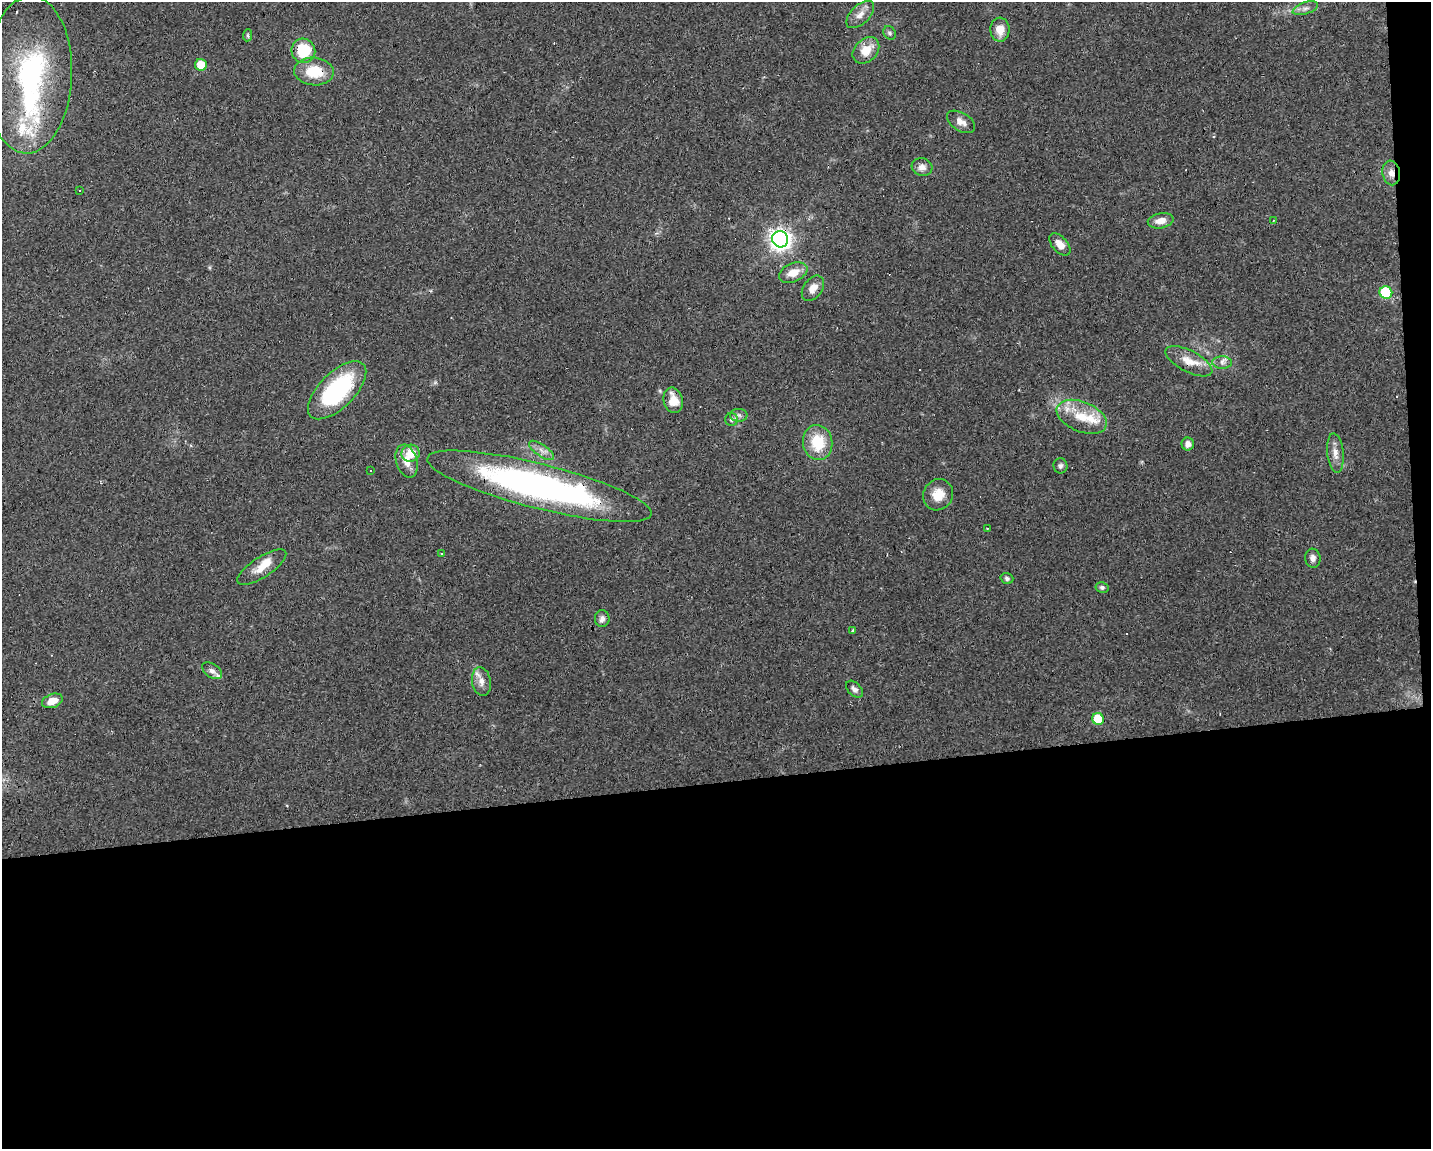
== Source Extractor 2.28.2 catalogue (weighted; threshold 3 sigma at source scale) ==
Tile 12 of 3 x 4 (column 3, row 4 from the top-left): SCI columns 2907-4335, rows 1-1147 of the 4342 x 4589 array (HDU 1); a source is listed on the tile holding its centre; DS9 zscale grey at full resolution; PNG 1433 x 1151 px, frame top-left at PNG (2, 2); each listed source drawn as its Kron ellipse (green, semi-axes under 4 px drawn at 4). Shown black and unused: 33% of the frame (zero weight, under 2 of 3 exposures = <1% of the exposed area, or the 3 px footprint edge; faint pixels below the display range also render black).
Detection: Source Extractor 2.28.2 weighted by HDU 2 'WHT'; one run over the whole footprint, this tile lists its part. Background 0.0818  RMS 0.0065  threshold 0.0294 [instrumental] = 3 sigma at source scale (4.5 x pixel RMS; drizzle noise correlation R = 1.50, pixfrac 1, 0.0396/0.0396 arcsec/px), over >= 5 px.
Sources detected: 66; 8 cosmic-ray / hot-pixel residue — neither listed nor drawn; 7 inside a brighter listed object's ellipse — not listed separately; the other 51 listed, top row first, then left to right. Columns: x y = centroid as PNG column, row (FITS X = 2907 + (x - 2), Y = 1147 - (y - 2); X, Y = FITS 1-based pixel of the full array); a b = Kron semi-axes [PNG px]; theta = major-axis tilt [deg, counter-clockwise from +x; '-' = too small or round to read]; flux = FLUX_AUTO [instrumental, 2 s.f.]
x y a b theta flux
1305 8 13 6 18 3
860 15 17 9 44 5.9
1000 30 12 9 -88 8.2
890 33 7 5 -51 1.4
248 35 6 3 83 1.3
866 50 15 11 45 11
303 51 12 12 - 28
201 65 6 6 - 12
314 71 20 14 -5 22
29 75 79 43 88 130
961 122 15 9 -32 4.8
922 167 10 9 - 4.3
1391 173 12 8 -80 5.1
80 190 3 2 - 0.43
1161 221 13 7 11 6.1
1273 221 3 2 - 0.57
780 239 8 8 - 410
1060 244 13 7 -48 6.9
793 273 15 9 23 8.7
813 288 14 9 53 5.8
1386 293 6 6 - 44
1189 361 26 10 -27 11
1222 362 10 6 -1 2.7
337 390 37 17 45 72
673 400 13 9 -77 10
739 415 9 6 -1 2.3
1082 417 26 15 -22 18
731 420 6 6 - 1.7
818 443 17 14 -82 23
1188 444 6 6 - 3.3
541 450 15 6 -35 3.9
411 453 9 8 - 12
1335 453 20 8 -84 5.9
407 461 17 10 -73 8.1
1060 466 7 7 - 1.8
370 470 3 2 - 0.67
539 486 116 22 -14 270
938 495 16 14 58 11
987 528 2 2 - 0.44
441 553 3 3 - 0.7
1313 558 9 7 -83 3.1
262 567 28 10 33 10
1007 578 6 5 - 1.7
1102 587 6 5 - 1.7
602 618 8 7 - 3
852 630 3 2 - 1.2
212 671 11 6 -34 2.9
481 681 14 9 -80 5.1
854 689 10 6 -45 2.5
52 701 11 7 19 7.8
1098 719 6 5 - 26
Overlapping masked pixels (flux is a lower limit): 7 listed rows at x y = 314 71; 29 75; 1391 173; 780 239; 1189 361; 673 400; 539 486